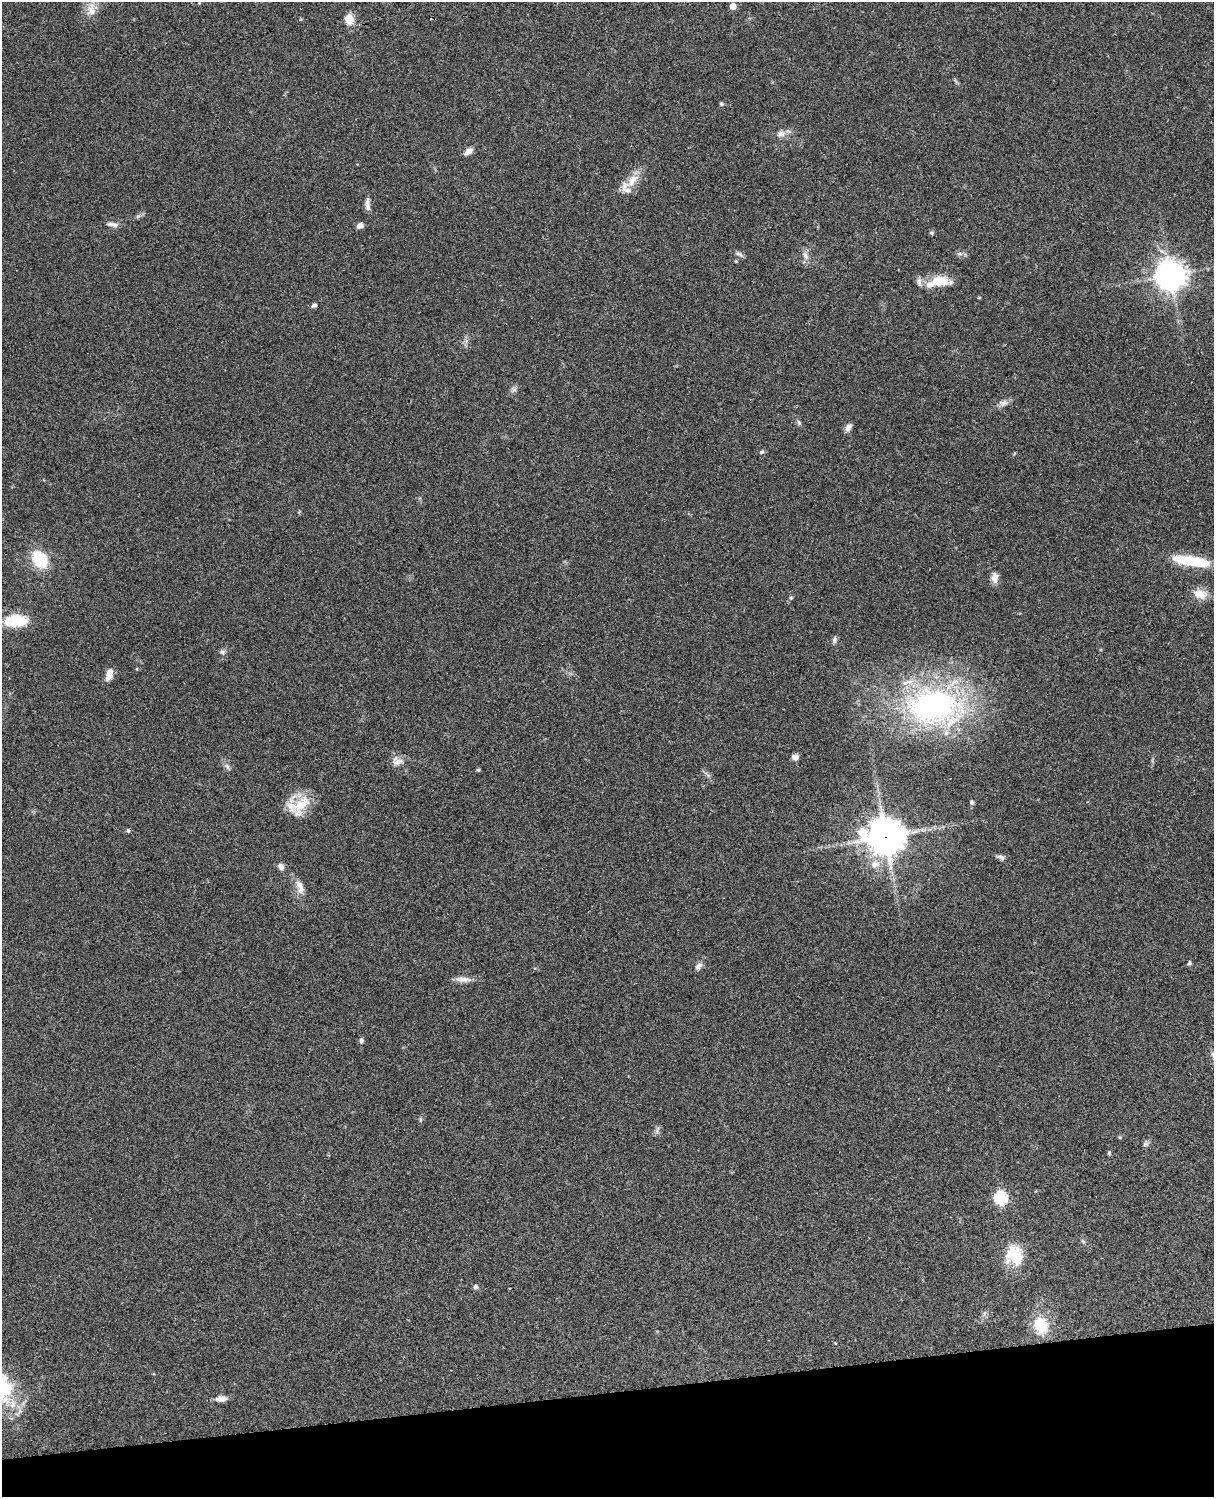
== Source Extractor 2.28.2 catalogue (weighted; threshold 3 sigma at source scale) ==
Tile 10 of 4 x 3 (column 2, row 3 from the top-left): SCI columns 1333-2544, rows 278-1772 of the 5088 x 4927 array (HDU 1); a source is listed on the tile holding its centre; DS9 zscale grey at full resolution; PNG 1216 x 1499 px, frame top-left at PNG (2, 2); no overlay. Shown black and unused: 7% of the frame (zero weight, under 3 of 4 exposures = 6% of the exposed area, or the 3 px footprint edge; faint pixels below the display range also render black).
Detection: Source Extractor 2.28.2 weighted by HDU 2 'WHT'; one run over the whole footprint, this tile lists its part. Background 0.096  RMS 0.0063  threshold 0.0284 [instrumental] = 3 sigma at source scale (4.5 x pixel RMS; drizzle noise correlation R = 1.50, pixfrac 1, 0.05/0.05 arcsec/px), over >= 5 px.
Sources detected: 65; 1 inside a brighter object's white glare — not listed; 4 inside a brighter listed object's ellipse — not listed separately; the other 60 listed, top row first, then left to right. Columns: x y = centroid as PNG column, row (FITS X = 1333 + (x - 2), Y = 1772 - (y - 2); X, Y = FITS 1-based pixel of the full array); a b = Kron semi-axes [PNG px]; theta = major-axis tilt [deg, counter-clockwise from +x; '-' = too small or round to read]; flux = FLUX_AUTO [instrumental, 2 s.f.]
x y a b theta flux
733 6 5 5 - 6
91 10 22 12 -89 8.3
349 19 11 9 -80 8.6
721 104 6 5 - 1.1
781 134 12 9 15 3.8
468 151 11 6 37 3.8
632 180 25 11 53 10
367 205 17 6 -86 3.3
138 216 7 4 19 1.2
110 224 15 8 -9 3.2
360 226 8 6 25 2.6
931 233 6 5 - 0.95
739 254 11 5 -26 1.8
959 254 8 4 -8 1.6
805 256 13 7 -71 3.5
1171 275 10 10 - 760
939 281 32 13 -5 14
314 305 8 5 21 1.4
514 389 9 7 27 1.9
1003 403 13 8 10 3.3
799 423 8 5 -74 1.3
848 427 10 7 63 3
761 452 7 5 30 1.2
40 559 11 8 -54 43
1185 560 33 12 -7 22
995 578 15 9 89 4.3
1200 594 18 12 -15 8
791 598 6 5 - 0.91
15 620 22 11 3 26
834 640 9 5 71 1.8
222 652 8 7 - 1.6
109 675 14 8 75 5.6
934 706 77 50 -3 160
795 757 7 6 - 3.2
397 762 17 9 10 4.4
227 766 10 5 -63 1.9
478 770 5 4 - 0.74
972 802 5 5 - 1.2
301 804 38 17 52 16
128 830 6 4 -75 0.91
886 836 14 13 - 1200
1001 857 10 6 -22 2.1
875 864 13 11 13 6.1
281 866 8 7 - 3
299 885 12 9 -52 4.5
1190 963 6 4 78 1.2
699 966 12 7 49 2.8
463 979 23 7 -3 4.7
361 1040 7 6 - 1.7
657 1130 12 4 71 1.7
1146 1144 8 6 15 1.5
1109 1153 5 4 - 0.78
1000 1198 6 6 - 83
1083 1241 8 3 -45 0.89
1014 1255 23 20 -76 22
476 1287 7 6 - 1.6
985 1313 7 4 70 1.3
1041 1325 16 13 -68 21
2 1388 44 27 -68 49
221 1399 14 7 4 3.6
Overlapping masked pixels (flux is a lower limit): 1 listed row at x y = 886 836
Isophote crosses this tile's border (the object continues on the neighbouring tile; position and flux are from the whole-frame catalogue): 1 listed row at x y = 2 1388